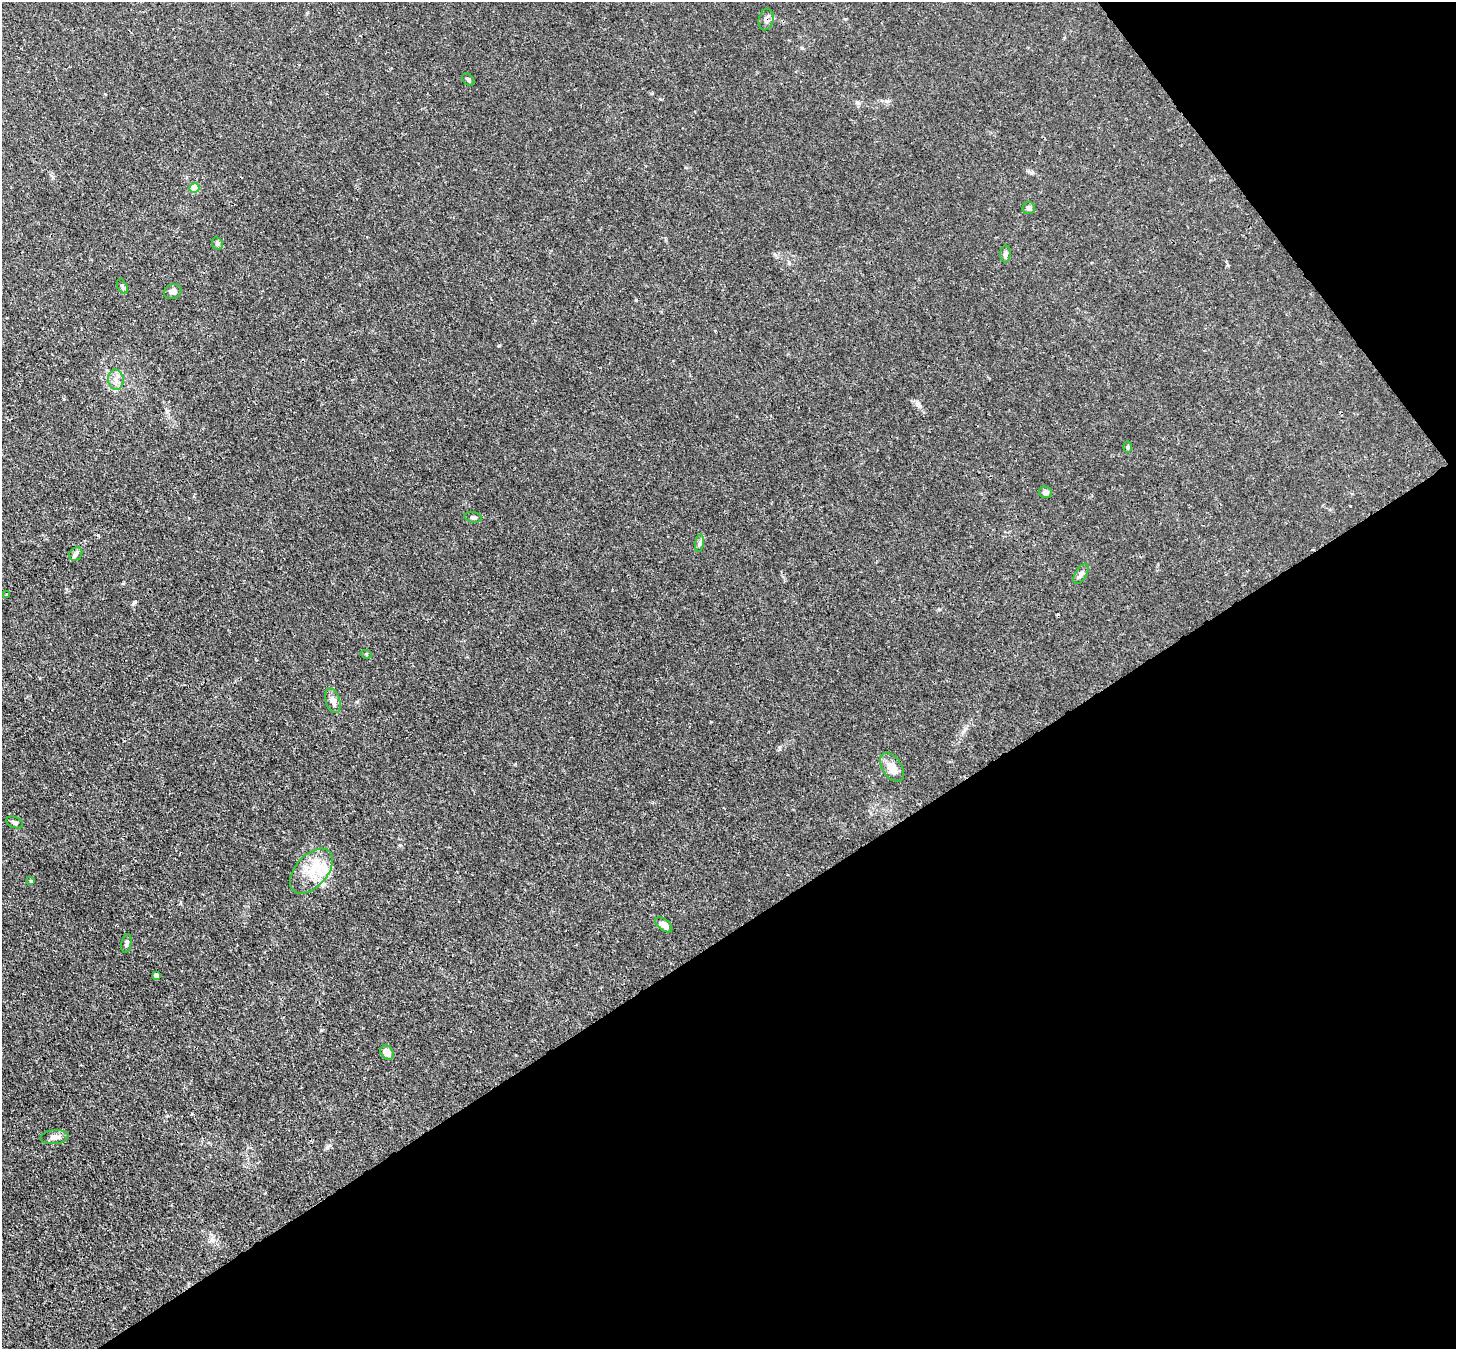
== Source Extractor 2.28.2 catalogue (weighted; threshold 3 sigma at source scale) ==
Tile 12 of 4 x 4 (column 4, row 3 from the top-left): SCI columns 4442-5895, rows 1557-2903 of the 5974 x 5946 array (HDU 1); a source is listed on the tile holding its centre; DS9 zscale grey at full resolution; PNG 1458 x 1351 px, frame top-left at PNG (2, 2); each listed source drawn as its Kron ellipse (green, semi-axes under 4 px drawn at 4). Shown black and unused: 35% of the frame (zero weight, under 3 of 4 exposures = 7% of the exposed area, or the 3 px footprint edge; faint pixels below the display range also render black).
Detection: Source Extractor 2.28.2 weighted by HDU 2 'WHT'; one run over the whole footprint, this tile lists its part. Background 0.025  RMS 0.0027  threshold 0.0123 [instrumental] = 3 sigma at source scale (4.5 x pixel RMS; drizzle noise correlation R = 1.50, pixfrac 1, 0.05/0.05 arcsec/px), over >= 5 px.
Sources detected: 30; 1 cosmic-ray / hot-pixel residue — neither listed nor drawn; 2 inside a brighter listed object's ellipse — not listed separately; the other 27 listed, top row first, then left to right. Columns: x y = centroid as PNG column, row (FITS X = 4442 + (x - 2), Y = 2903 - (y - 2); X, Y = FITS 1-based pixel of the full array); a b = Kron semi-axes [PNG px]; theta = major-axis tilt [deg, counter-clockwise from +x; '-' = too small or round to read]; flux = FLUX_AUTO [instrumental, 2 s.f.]
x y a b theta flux
766 19 11 7 77 1.2
468 80 7 5 -50 0.51
194 188 5 4 - 6.6
1029 208 6 6 - 0.88
217 243 6 5 - 0.65
1005 254 8 5 87 0.89
122 286 8 4 -62 0.55
173 291 9 7 21 1.1
116 380 10 7 -82 1.7
1127 447 6 4 89 0.32
1045 492 6 6 - 1.1
473 517 9 5 -11 0.63
699 543 9 4 81 0.58
76 554 7 6 - 0.67
1081 574 11 5 59 1.1
7 594 3 2 - 0.64
366 654 6 3 -18 0.29
333 701 13 7 -71 1.5
892 767 16 9 -58 3.2
15 822 9 5 -21 0.79
311 871 27 16 48 7.3
31 881 4 3 - 0.27
664 925 10 5 -38 2.2
126 943 9 5 79 0.81
156 975 4 4 - 1.2
387 1052 8 6 -58 2.3
54 1137 14 7 5 1.5
Overlapping masked pixels (flux is a lower limit): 1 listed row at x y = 766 19
Unlisted compact peaks at least as high as the median listed source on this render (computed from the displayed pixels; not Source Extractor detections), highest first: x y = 134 602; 636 300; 499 346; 802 48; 327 1148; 779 747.